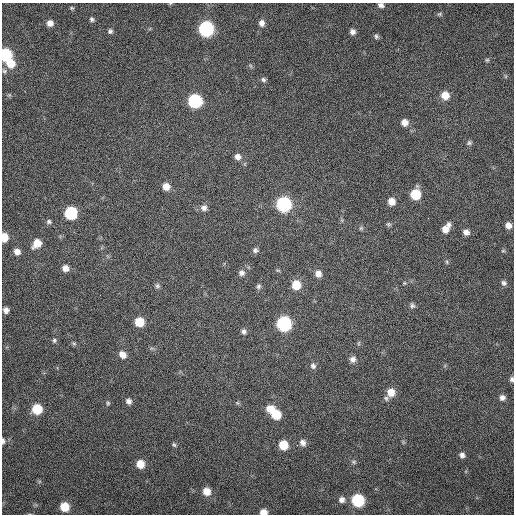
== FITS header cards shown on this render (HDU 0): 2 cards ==
NAXIS1  =                  512 / Axis length
NAXIS2  =                  512 / Axis length

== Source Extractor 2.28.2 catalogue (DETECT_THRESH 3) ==
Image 512 x 512 px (HDU 0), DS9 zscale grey, 1 PNG px = 1 image px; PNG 516 x 516 px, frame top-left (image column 1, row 512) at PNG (2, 3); no overlay
Background 96.6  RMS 6.5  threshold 19.6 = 3 sigma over >= 5 px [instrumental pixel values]
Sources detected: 80; all 80 listed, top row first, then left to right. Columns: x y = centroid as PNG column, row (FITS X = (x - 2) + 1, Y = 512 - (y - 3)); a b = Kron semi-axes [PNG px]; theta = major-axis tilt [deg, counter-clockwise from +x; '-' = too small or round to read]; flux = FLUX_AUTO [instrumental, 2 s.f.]
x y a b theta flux
381 5 7 5 -16 1600
72 8 5 4 - 550
440 14 7 4 26 780
92 19 6 5 - 940
50 23 7 7 - 2700
262 23 7 7 - 2200
206 29 8 8 - 70000
110 31 6 6 - 1000
353 32 6 6 - 1700
376 36 7 5 -83 930
5 54 8 7 - 32000
487 60 5 5 - 580
11 63 9 8 - 6800
4 71 7 5 -36 820
263 80 7 6 - 970
445 95 8 8 - 5300
195 101 8 8 - 49000
405 122 7 7 - 3000
469 143 6 6 - 890
238 157 8 7 - 2200
166 187 7 7 - 3900
415 194 8 8 - 13000
392 201 7 7 - 4000
284 204 8 8 - 65000
204 208 8 8 - 2000
71 213 8 8 - 33000
49 222 7 6 - 1000
388 224 7 5 -11 770
508 225 7 6 - 2600
361 228 7 5 -45 720
446 228 11 7 56 4200
466 232 7 7 - 2100
4 237 7 5 -89 7400
37 243 9 7 49 6400
255 250 7 6 - 1200
503 251 6 4 1 570
17 252 7 7 - 2600
447 262 6 3 -72 560
65 268 7 7 - 2800
242 273 8 8 - 1600
318 273 8 7 - 2700
404 283 4 4 - 450
504 283 7 6 - 1300
296 285 9 8 - 8100
157 286 7 6 - 1000
258 286 7 6 - 1000
412 305 7 6 - 1100
6 310 5 5 - 2100
139 322 7 7 - 9400
284 324 8 8 - 62000
244 331 7 6 - 1300
54 340 6 5 - 840
74 343 6 4 -2 700
359 343 6 4 72 540
122 355 8 7 - 3300
353 359 8 7 - 1900
313 366 8 7 - 1400
512 379 6 5 - 1100
391 392 9 8 - 4700
386 398 7 6 - 1000
502 398 7 6 - 1800
129 401 7 6 - 1700
108 403 6 4 77 620
237 403 5 5 - 620
37 409 8 7 - 12000
270 409 9 7 21 5100
276 415 8 7 - 10000
3 441 6 3 -89 960
303 442 7 7 - 2000
174 445 7 4 -62 730
283 445 7 7 - 9400
297 445 3 2 - 580
462 455 7 6 - 1500
354 462 7 5 0 830
140 464 7 7 - 5700
206 491 8 8 - 4800
342 500 8 7 - 2100
358 500 8 8 - 33000
64 507 7 7 - 8800
263 512 7 5 -1 3700
At the frame edge (FLAGS 8, measured only in part): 6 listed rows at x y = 381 5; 5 54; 4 237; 512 379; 3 441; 263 512